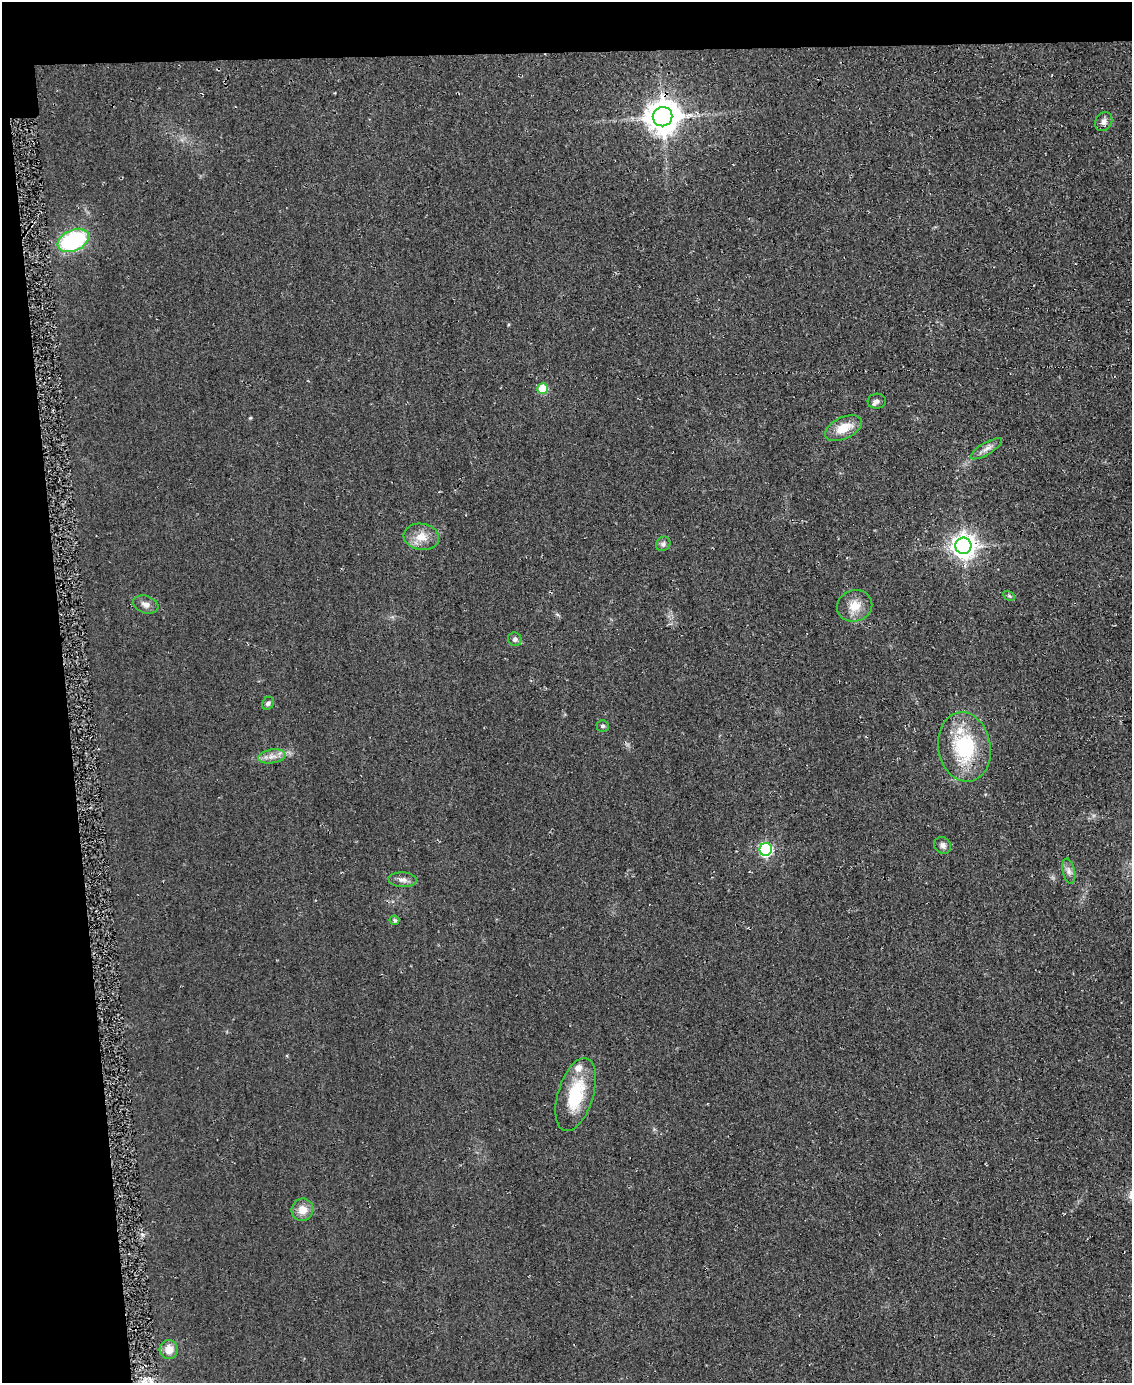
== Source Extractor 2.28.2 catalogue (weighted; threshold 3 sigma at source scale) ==
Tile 1 of 4 x 3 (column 1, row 1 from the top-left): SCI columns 11-1140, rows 2936-4316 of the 4559 x 4551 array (HDU 1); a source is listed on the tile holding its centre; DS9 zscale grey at full resolution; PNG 1134 x 1385 px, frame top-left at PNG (2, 2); each listed source drawn as its Kron ellipse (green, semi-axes under 4 px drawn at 4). Shown black and unused: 9% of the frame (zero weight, under 2 of 3 exposures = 3% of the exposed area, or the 3 px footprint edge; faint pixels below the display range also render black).
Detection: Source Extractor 2.28.2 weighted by HDU 2 'WHT'; one run over the whole footprint, this tile lists its part. Background 0.047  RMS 0.013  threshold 0.0597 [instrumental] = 3 sigma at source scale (4.5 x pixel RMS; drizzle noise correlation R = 1.50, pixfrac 1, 0.05/0.05 arcsec/px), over >= 5 px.
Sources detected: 27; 1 inside a brighter listed object's ellipse — not listed separately; the other 26 listed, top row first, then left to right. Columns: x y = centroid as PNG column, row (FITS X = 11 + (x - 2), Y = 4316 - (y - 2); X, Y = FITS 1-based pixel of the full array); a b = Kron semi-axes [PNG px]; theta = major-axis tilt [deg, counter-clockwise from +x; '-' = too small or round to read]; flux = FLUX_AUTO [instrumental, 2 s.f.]
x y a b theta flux
663 117 10 9 - 2500
1104 122 10 8 61 6.4
73 240 16 10 25 140
543 389 5 5 - 49
877 401 9 7 6 4.5
843 428 20 10 25 23
986 449 18 6 31 7.8
421 537 18 13 -9 18
663 544 8 6 46 3.9
963 546 8 8 - 1100
1009 596 6 4 -31 1.8
146 604 13 8 -17 7.4
855 606 18 15 19 19
515 639 7 6 - 4.6
268 703 7 5 55 3.5
602 726 6 6 - 3.1
964 747 35 26 -80 95
272 756 14 6 10 8.8
943 845 9 7 -44 5.1
766 849 6 6 - 190
1069 871 13 6 -78 6.2
403 880 14 7 -3 6.9
394 920 5 4 - 2.8
576 1094 38 17 73 62
302 1210 11 11 - 15
169 1349 9 9 - 15
Overlapping masked pixels (flux is a lower limit): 1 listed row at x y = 663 117